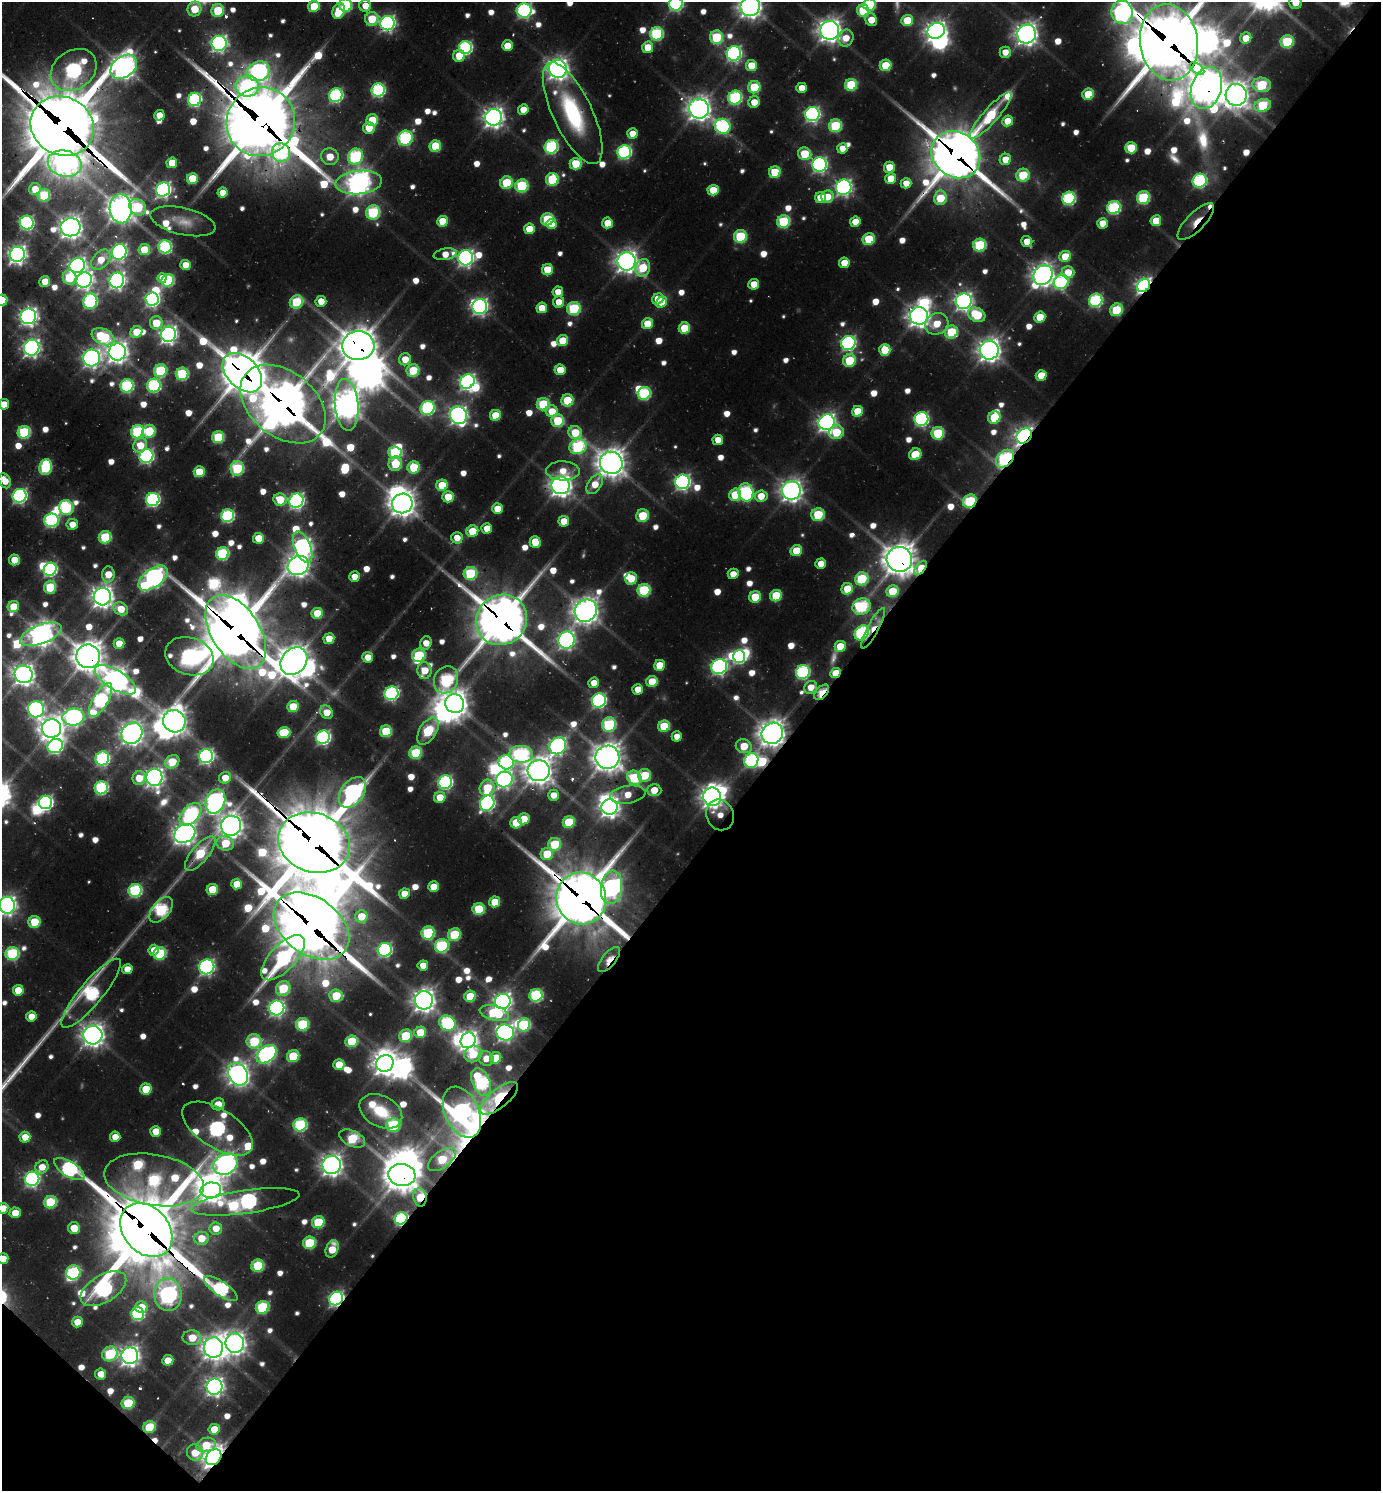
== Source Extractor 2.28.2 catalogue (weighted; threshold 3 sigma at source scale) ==
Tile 15 of 4 x 4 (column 3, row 4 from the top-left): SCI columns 3059-4437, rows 46-1534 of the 6009 x 6000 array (HDU 1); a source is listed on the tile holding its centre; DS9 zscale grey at full resolution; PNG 1383 x 1493 px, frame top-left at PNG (2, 2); each listed source drawn as its Kron ellipse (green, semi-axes under 4 px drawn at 4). Shown black and unused: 44% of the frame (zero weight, under 2 of 3 exposures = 3% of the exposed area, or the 3 px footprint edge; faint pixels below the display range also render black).
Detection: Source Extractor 2.28.2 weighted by HDU 2 'WHT'; one run over the whole footprint, this tile lists its part. Background 0.0763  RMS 0.0089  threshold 0.0401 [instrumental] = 3 sigma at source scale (4.5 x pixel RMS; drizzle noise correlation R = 1.50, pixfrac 1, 0.05/0.05 arcsec/px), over >= 5 px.
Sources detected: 779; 19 too faint to see at this stretch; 43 inside a brighter object's white glare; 1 cosmic-ray / hot-pixel residue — neither listed nor drawn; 11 inside a brighter listed object's ellipse — not listed separately; of the other 705, all 500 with FLUX_AUTO >= 21.1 (the completeness limit of this list) listed and drawn (205 fainter detections not listed), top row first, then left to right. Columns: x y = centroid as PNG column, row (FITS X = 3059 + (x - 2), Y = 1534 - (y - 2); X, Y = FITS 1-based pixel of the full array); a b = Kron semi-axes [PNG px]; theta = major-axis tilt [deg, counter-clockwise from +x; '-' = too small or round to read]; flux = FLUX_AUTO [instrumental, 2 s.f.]
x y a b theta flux
1295 3 6 6 - 27
676 4 7 7 - 320
869 4 6 6 - 120
346 5 6 6 - 100
314 6 6 5 - 63
365 6 6 6 - 27
750 6 10 9 - 1300
194 9 7 7 - 51
524 10 7 7 - 390
863 10 6 6 - 85
218 11 6 6 - 83
339 11 8 6 67 67
1122 12 12 10 -77 700
372 19 7 6 - 65
871 20 6 5 - 31
907 20 6 5 - 55
387 23 7 7 - 510
830 30 9 9 - 1300
936 31 9 7 28 910
657 34 7 6 - 190
1027 34 9 9 - 1200
717 37 7 6 - 120
846 38 8 7 - 26
1246 38 6 5 - 32
1169 42 38 29 -81 8400
1287 42 6 6 - 120
219 43 7 7 - 570
507 46 5 5 - 40
648 47 6 5 - 39
465 48 6 6 - 260
1005 52 5 5 - 21
734 53 7 7 - 410
459 56 6 6 - 39
886 65 6 5 - 60
751 66 5 5 - 43
124 67 14 10 38 1400
558 69 9 9 - 1100
1197 69 8 5 -40 620
74 70 24 19 36 410
258 71 12 9 19 540
851 85 6 6 - 100
1262 85 9 7 -8 120
247 86 11 10 - 260
754 87 6 6 - 82
802 88 5 5 - 27
1206 88 21 15 72 2000
378 90 7 6 - 270
1088 94 6 5 - 62
336 95 7 6 - 290
1236 95 11 10 - 1600
735 98 7 6 - 210
195 99 7 6 - 260
754 102 6 5 - 26
1263 105 8 6 18 120
699 109 10 10 - 1400
523 110 5 5 - 26
573 113 55 19 -64 170
812 114 7 7 - 420
159 115 5 5 - 24
991 115 30 7 48 120
493 117 8 8 - 1000
372 120 6 6 - 62
1008 121 5 5 - 34
261 122 35 33 46 10000
62 126 32 29 -28 10000
723 126 8 7 - 300
835 126 6 6 - 120
369 128 6 5 - 37
632 134 5 5 - 24
405 138 8 7 - 220
435 146 6 5 - 75
551 147 7 6 - 220
842 148 5 5 - 22
1131 148 6 6 - 60
624 152 7 6 - 290
281 153 9 9 - 140
805 154 7 6 - 67
956 155 25 22 -39 5600
355 156 8 7 - 210
330 157 9 8 - 29
1005 159 6 5 - 29
65 163 17 13 -14 880
172 163 5 5 - 40
576 164 6 5 - 64
820 165 7 7 - 420
889 167 5 5 - 36
775 172 6 5 - 67
1023 175 7 6 - 81
891 178 5 5 - 37
192 179 5 5 - 58
552 179 6 6 - 120
1200 181 7 6 - 240
359 182 23 11 6 1500
506 183 6 6 - 94
906 183 5 5 - 22
522 186 6 6 - 130
844 187 8 7 - 540
35 189 6 5 - 33
163 189 7 7 - 480
713 190 5 5 - 48
222 193 5 5 - 27
44 195 6 6 - 100
827 197 6 6 - 27
820 198 5 5 - 40
940 198 7 6 - 61
1069 198 7 6 - 220
1143 198 6 6 - 150
138 207 9 7 -42 110
1114 208 7 6 - 210
121 209 14 11 -86 1800
373 212 7 7 - 140
547 219 6 6 - 110
183 221 33 13 -13 24
442 221 5 5 - 48
1156 221 5 5 - 41
1196 221 24 9 45 35
783 222 6 6 - 140
855 222 5 5 - 29
27 223 7 7 - 320
607 223 5 5 - 34
1102 223 5 5 - 25
551 224 5 5 - 25
70 227 10 9 - 1300
529 229 5 5 - 35
740 236 6 6 - 120
869 239 6 6 - 74
1027 242 6 5 - 28
980 245 6 6 - 140
165 247 6 6 - 210
144 250 6 5 - 51
119 252 8 7 - 470
17 254 7 7 - 810
445 254 12 5 9 26
1065 256 6 5 - 45
466 258 7 7 - 570
101 260 11 8 49 36
627 261 9 9 - 1200
844 263 5 5 - 35
185 265 5 5 - 28
77 266 8 7 - 620
643 268 9 7 71 62
547 270 5 5 - 55
1068 272 6 6 - 39
1043 275 10 9 - 1200
70 277 7 6 - 72
162 278 5 4 - 23
84 280 8 7 - 650
117 280 8 7 - 590
168 280 6 6 - 150
45 282 6 5 - 34
1061 282 8 7 - 230
754 284 5 5 - 32
1144 285 7 6 - 640
558 292 5 5 - 25
152 299 7 6 - 380
658 299 6 5 - 42
2 300 6 5 - 39
1096 300 7 6 - 240
90 301 8 7 - 270
321 301 5 5 - 25
964 301 8 7 - 750
296 302 7 6 - 110
559 302 5 5 - 24
662 302 6 5 - 33
480 306 7 7 - 550
542 308 5 5 - 35
574 309 7 6 - 140
1116 310 7 6 - 90
977 315 9 7 -27 84
28 316 8 7 - 730
919 316 9 8 - 1100
1040 317 5 5 - 47
156 323 6 6 - 46
647 324 6 5 - 43
937 324 12 10 23 40
684 328 6 5 - 61
136 332 6 5 - 37
951 332 7 6 - 93
168 334 7 7 - 720
103 337 12 7 -24 140
563 341 6 5 - 55
848 343 7 7 - 370
358 346 16 14 4 3100
32 348 8 7 - 710
885 350 6 5 - 55
989 350 9 9 - 1300
117 352 9 8 - 1200
92 358 8 8 - 720
405 359 6 6 - 29
849 361 6 6 - 87
413 370 6 6 - 74
560 370 5 5 - 38
160 371 6 6 - 130
242 373 23 15 -45 4000
182 374 6 6 - 140
1041 375 5 5 - 39
467 382 8 6 46 530
154 385 7 6 - 210
127 386 7 6 - 210
644 393 6 6 - 170
567 400 6 6 - 82
4 404 5 5 - 26
283 404 48 32 -39 5200
543 404 6 6 - 100
347 405 26 12 -85 1800
428 408 7 6 - 240
552 411 6 6 - 33
857 411 5 5 - 47
458 415 9 8 - 740
495 415 5 5 - 50
994 417 6 6 - 76
921 419 7 7 - 300
558 421 6 6 - 75
827 422 8 7 - 770
149 431 7 6 - 81
24 432 6 6 - 150
138 432 7 6 - 200
836 432 7 6 - 61
575 433 7 6 - 56
938 433 6 6 - 110
1024 436 8 6 44 850
218 437 6 6 - 110
718 440 5 5 - 23
140 445 7 6 - 34
578 447 8 7 - 200
395 452 7 6 - 120
915 454 6 5 - 53
146 456 7 6 - 350
1005 459 10 7 45 220
611 463 11 11 - 1900
395 464 7 6 - 59
45 467 8 6 80 120
414 467 6 6 - 77
237 468 7 6 - 140
563 471 17 9 -2 26
199 472 5 5 - 61
5 481 8 5 -65 26
683 482 7 7 - 460
595 484 11 6 54 29
442 485 6 5 - 58
561 485 9 8 - 1200
791 490 9 9 - 1100
746 492 9 7 -78 250
735 495 6 6 - 61
19 496 7 6 - 380
761 496 6 5 - 31
448 497 5 5 - 43
153 499 7 6 - 300
280 500 6 6 - 49
296 501 7 7 - 470
970 501 7 6 - 110
402 503 10 9 - 1600
66 508 7 7 - 180
497 509 5 5 - 36
818 515 6 6 - 89
227 516 6 6 - 220
643 516 6 6 - 64
51 520 7 6 - 230
564 521 5 5 - 30
72 524 5 5 - 24
487 528 5 5 - 28
472 531 6 5 - 47
105 537 6 6 - 100
258 538 5 5 - 40
457 538 5 5 - 24
535 542 6 5 - 41
303 547 16 8 -68 720
796 551 6 5 - 50
222 553 6 6 - 170
899 559 13 12 - 2400
14 560 5 5 - 31
821 564 5 5 - 23
298 565 11 9 27 1200
920 568 8 4 54 40
50 569 7 6 - 280
470 573 7 6 - 130
108 574 8 6 85 35
733 574 5 5 - 23
354 577 5 5 - 22
153 578 17 9 36 870
631 578 6 5 - 46
862 579 7 6 - 120
50 587 6 6 - 95
847 589 6 5 - 46
644 590 6 6 - 150
893 591 6 5 - 66
776 596 6 5 - 73
102 597 9 8 - 1200
755 597 6 5 - 66
13 606 6 5 - 38
862 606 9 8 - 170
121 609 8 6 -31 32
586 611 12 10 51 1600
317 613 5 5 - 53
501 620 26 24 38 5300
873 628 23 5 62 36
236 632 41 24 -57 7300
862 633 8 6 49 260
41 634 22 9 21 1400
329 639 5 5 - 30
567 640 9 8 - 600
426 643 6 5 - 23
119 644 5 5 - 33
840 646 6 5 - 40
419 655 7 6 - 120
88 656 12 12 - 2200
189 656 25 18 -18 390
739 656 6 6 - 240
368 657 5 5 - 23
294 661 15 12 50 2100
660 665 5 5 - 44
719 667 8 7 - 470
424 670 8 7 - 40
803 672 7 6 - 260
836 673 5 4 - 52
24 674 9 8 - 1100
115 680 23 9 -32 1600
446 680 14 11 64 200
652 682 5 5 - 50
594 683 5 5 - 23
811 687 7 6 - 23
638 689 5 5 - 25
822 692 9 5 47 77
391 693 7 6 - 300
101 700 19 7 59 330
599 701 7 7 - 320
455 704 10 9 - 1500
293 707 6 5 - 56
36 709 8 8 - 440
326 712 7 6 - 33
73 717 11 8 7 600
174 721 11 11 - 1700
609 725 7 7 - 180
664 726 6 5 - 79
52 728 9 9 - 1400
386 731 6 5 - 94
428 731 15 8 58 110
284 732 6 5 - 74
132 733 11 10 - 1300
772 733 11 10 - 1700
677 736 5 5 - 21
323 737 7 6 - 370
55 746 8 7 - 370
558 746 9 8 - 570
744 746 8 7 - 47
416 753 6 6 - 100
521 754 12 8 -3 240
206 756 7 7 - 400
607 757 12 11 - 1900
102 758 7 6 - 260
751 760 7 6 - 230
172 762 7 6 - 62
506 762 8 7 - 240
539 771 11 10 - 1900
645 775 6 6 - 71
154 777 9 8 - 830
139 778 7 6 - 33
225 778 6 5 - 29
634 778 7 6 - 110
504 779 8 7 - 530
445 782 7 7 - 300
101 788 7 6 - 200
487 788 8 7 - 73
654 790 7 6 - 33
352 792 17 11 54 620
553 795 5 5 - 22
628 795 18 9 8 30
440 797 6 5 - 37
712 797 9 9 - 1200
215 801 12 9 68 790
45 802 7 6 - 360
487 803 8 7 - 400
609 807 8 7 - 960
190 814 13 8 47 290
720 815 16 13 -62 24
524 819 6 5 - 35
569 822 6 5 - 87
516 823 6 5 - 64
231 826 10 9 - 1200
185 834 11 9 27 1200
225 843 9 7 -14 57
314 843 36 29 -18 9800
555 844 6 6 - 82
200 853 21 8 50 100
547 854 6 6 - 56
237 884 5 5 - 32
433 887 5 5 - 34
611 887 17 10 83 710
212 889 6 5 - 59
135 890 7 6 - 210
404 894 5 5 - 30
581 898 26 25 - 6500
495 902 5 5 - 43
7 905 8 7 - 740
479 909 6 6 - 93
161 910 15 8 49 210
361 917 6 6 - 38
34 922 6 6 - 62
311 926 42 28 -36 8300
428 933 6 6 - 150
454 935 6 6 - 99
442 946 7 6 - 180
154 950 5 5 - 23
385 950 7 6 - 290
160 953 6 6 - 130
12 954 7 6 - 180
283 958 28 13 47 350
609 960 15 7 51 24
423 965 5 5 - 23
207 967 7 7 - 440
127 969 5 5 - 22
283 988 7 7 - 95
18 990 5 5 - 42
91 993 44 11 50 280
536 995 6 6 - 190
336 996 7 6 - 67
470 996 6 5 - 58
424 1000 9 9 - 1200
503 1001 8 7 - 750
277 1008 7 7 - 510
494 1013 15 7 -15 95
31 1016 5 5 - 25
447 1023 8 7 - 220
302 1024 6 6 - 130
524 1025 7 6 - 120
420 1032 6 5 - 50
505 1033 9 8 - 590
93 1035 9 9 - 1300
406 1036 6 6 - 83
468 1040 8 7 - 850
254 1041 7 7 - 100
351 1041 6 5 - 76
266 1054 11 7 38 510
473 1054 9 8 - 64
293 1056 6 6 - 80
486 1058 8 7 - 24
496 1058 6 5 - 42
385 1063 9 8 - 1300
339 1065 5 5 - 43
238 1074 12 9 -60 1300
481 1082 15 8 -68 240
146 1089 6 5 - 49
499 1098 23 9 39 180
218 1104 6 6 - 28
381 1111 22 15 -28 48
462 1112 27 17 -65 700
300 1125 7 6 - 200
393 1125 7 6 - 130
217 1129 40 19 -32 510
156 1131 5 5 - 29
25 1137 5 5 - 33
115 1137 5 5 - 22
352 1139 14 7 -25 100
442 1159 16 8 36 74
225 1164 12 10 28 1100
332 1165 9 9 - 1200
42 1167 7 6 - 24
69 1169 17 7 -32 350
402 1175 14 11 -7 2600
32 1179 7 7 - 400
154 1180 50 25 -10 340
211 1190 10 7 9 1200
420 1197 9 6 -80 53
50 1202 6 6 - 110
245 1202 55 11 8 610
3 1208 5 5 - 28
15 1213 5 5 - 34
401 1218 6 6 - 230
318 1222 6 6 - 93
74 1228 6 6 - 37
216 1228 6 6 - 26
146 1230 30 22 -48 9800
201 1238 7 6 - 32
309 1243 6 6 - 100
332 1249 9 6 71 41
3 1259 5 5 - 23
258 1266 6 6 - 110
73 1272 7 7 - 170
221 1288 19 7 -33 270
103 1289 25 13 30 520
168 1295 16 13 -84 610
336 1298 7 6 - 430
141 1307 6 6 - 31
262 1307 7 6 - 140
137 1314 6 6 - 210
77 1322 5 5 - 30
192 1338 9 7 -4 44
235 1343 10 9 - 1200
213 1348 10 9 - 1400
110 1354 8 7 - 130
130 1356 8 8 - 1000
168 1360 5 5 - 35
101 1374 5 5 - 26
215 1387 8 8 - 820
128 1403 6 6 - 93
149 1427 6 6 - 57
214 1429 6 5 - 36
206 1445 10 7 15 38
195 1453 8 8 - 44
213 1457 9 7 47 1400
Overlapping masked pixels (flux is a lower limit): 49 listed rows (the first 20) at x y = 1122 12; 830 30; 1169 42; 1197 69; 247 86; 1206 88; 195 99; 573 113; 261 122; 62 126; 281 153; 956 155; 65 163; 1196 221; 1144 285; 358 346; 242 373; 283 404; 1024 436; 1005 459
Isophote crosses this tile's border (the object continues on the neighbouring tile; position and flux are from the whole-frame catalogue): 17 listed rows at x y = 1295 3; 676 4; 869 4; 346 5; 314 6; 750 6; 194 9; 524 10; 1122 12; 1169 42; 62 126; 2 300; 4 404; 5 481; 7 905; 3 1208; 3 1259